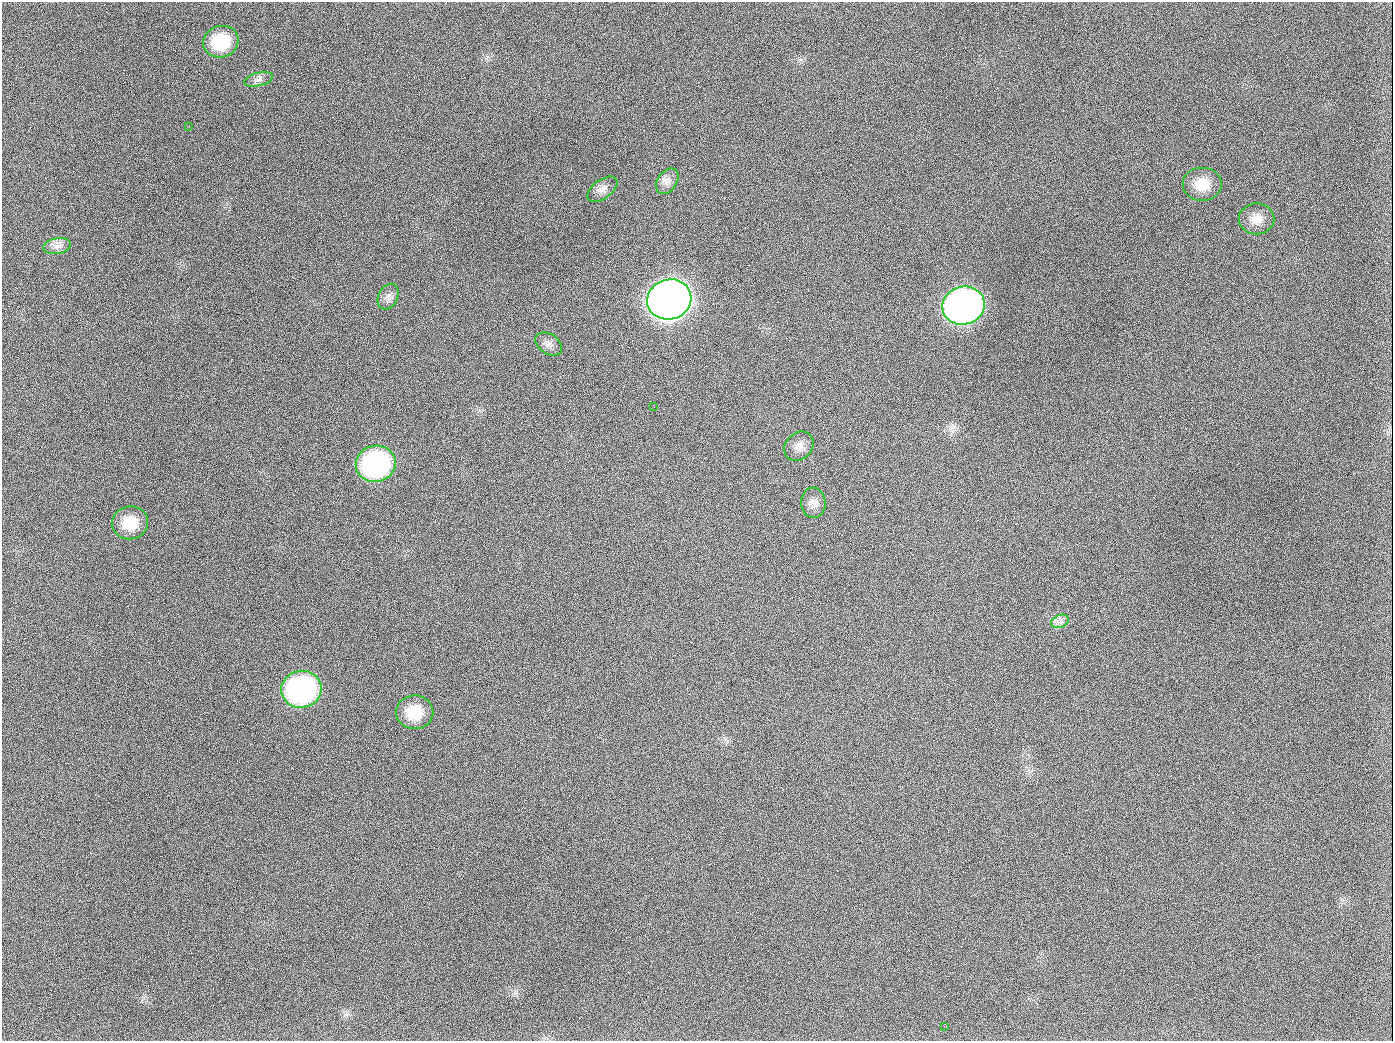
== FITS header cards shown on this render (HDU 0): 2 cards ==
NAXIS1  =                 1391
NAXIS2  =                 1039

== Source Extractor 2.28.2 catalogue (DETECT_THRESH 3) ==
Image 1391 x 1039 px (HDU 0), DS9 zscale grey, 1 PNG px = 1 image px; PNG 1395 x 1043 px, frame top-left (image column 1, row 1039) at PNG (2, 2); each listed source drawn as its Kron ellipse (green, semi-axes under 4 px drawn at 4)
Background 1380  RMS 66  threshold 198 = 3 sigma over >= 5 px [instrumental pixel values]
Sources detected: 21; all 21 listed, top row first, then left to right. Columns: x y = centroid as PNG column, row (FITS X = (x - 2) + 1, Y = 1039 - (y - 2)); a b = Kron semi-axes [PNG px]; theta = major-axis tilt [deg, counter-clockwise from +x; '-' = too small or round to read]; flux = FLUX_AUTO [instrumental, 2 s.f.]
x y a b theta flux
221 42 18 15 17 1.9e+05
259 79 14 6 14 2.2e+04
189 126 2 2 - 7.7e+03
667 181 14 9 55 3.4e+04
1202 184 20 17 0 9.8e+04
602 189 17 9 36 3.1e+04
1257 219 18 15 0 6.1e+04
57 246 14 7 9 3.0e+04
388 297 13 9 62 2.9e+04
669 299 22 20 17 5.9e+06
964 306 21 19 17 2.6e+06
549 344 14 10 -34 2.8e+04
654 407 3 2 - 4.1e+03
799 446 16 13 46 4.3e+04
376 464 20 18 13 9.0e+05
813 503 15 12 -85 3.7e+04
130 523 18 16 6 1.2e+05
1060 621 9 6 22 1.9e+04
301 689 20 18 12 1.0e+06
415 712 19 17 -2 1.3e+05
944 1026 3 2 - 6.7e+03